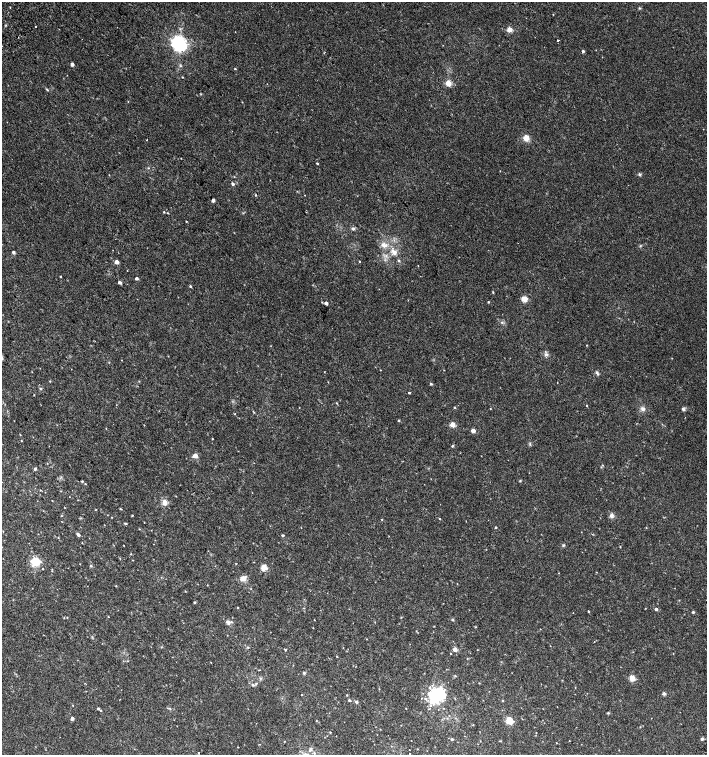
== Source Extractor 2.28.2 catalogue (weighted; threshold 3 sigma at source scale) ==
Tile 11 of 4 x 4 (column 3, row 3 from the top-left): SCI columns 2998-4406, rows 1541-3046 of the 6060 x 6084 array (HDU 1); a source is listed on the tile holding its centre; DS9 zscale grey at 2 x 2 block average (1 PNG px = mean of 2 x 2 image px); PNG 709 x 757 px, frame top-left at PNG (2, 2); no overlay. Shown black and unused: <1% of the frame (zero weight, under 2 of 3 exposures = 2% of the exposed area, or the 3 px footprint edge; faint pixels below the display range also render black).
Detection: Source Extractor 2.28.2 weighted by HDU 2 'WHT'; one run over the whole footprint, this tile lists its part. Background 0.00358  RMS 0.0025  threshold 0.0114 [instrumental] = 3 sigma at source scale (4.5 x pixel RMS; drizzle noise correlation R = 1.50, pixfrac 1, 0.0396/0.0396 arcsec/px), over >= 5 px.
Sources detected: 162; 1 inside a brighter object's white glare — not listed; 1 inside a brighter listed object's ellipse — not listed separately; the other 160 listed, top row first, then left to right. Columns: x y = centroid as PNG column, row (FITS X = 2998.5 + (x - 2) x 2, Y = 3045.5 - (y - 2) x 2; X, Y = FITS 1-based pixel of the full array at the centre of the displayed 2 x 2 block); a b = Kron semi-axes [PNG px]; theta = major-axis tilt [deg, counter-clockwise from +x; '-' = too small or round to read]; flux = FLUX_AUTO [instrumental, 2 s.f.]
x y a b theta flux
10 7 2 2 - 0.55
553 15 2 2 - 0.5
36 26 2 2 - 1
180 29 3 2 - 0.5
509 29 3 3 - 13
18 37 2 2 - 0.25
558 40 2 2 - 0.81
180 45 4 4 - 170
583 51 2 2 - 1.2
72 64 3 2 - 2.3
235 69 2 2 - 0.91
182 77 2 2 - 0.24
448 83 3 3 - 16
267 84 2 2 - 0.2
47 89 5 2 - 0.58
526 138 6 5 - 4.6
146 140 2 2 - 0.26
317 163 2 2 - 0.52
148 168 3 2 - 0.35
500 171 2 2 - 0.2
639 174 5 3 - 0.72
233 184 3 3 - 1.3
256 195 4 2 - 0.38
213 200 2 2 - 2.5
164 212 3 2 - 0.39
168 213 3 2 - 0.31
186 221 2 2 - 0.29
353 229 3 3 - 1.1
384 245 11 6 -13 3.6
640 246 3 2 - 0.44
13 252 2 2 - 2
394 252 9 6 -20 3.5
399 260 3 3 - 0.69
359 261 2 2 - 0.6
116 262 3 2 - 4.9
418 266 2 2 - 0.19
127 270 2 2 - 0.26
60 277 2 2 - 0.34
136 278 2 2 - 1.6
120 282 3 2 - 2
190 286 3 2 - 0.74
493 292 3 3 - 0.44
524 299 3 3 - 16
322 302 2 2 - 0.3
488 302 2 2 - 0.53
326 303 2 2 - 2.7
502 322 3 3 - 0.64
587 345 2 2 - 0.28
546 354 6 4 17 1.4
672 358 3 2 - 0.2
597 373 5 4 - 1.1
139 381 3 2 - 0.3
328 382 2 2 - 0.25
557 383 2 2 - 0.18
431 384 4 3 - 0.55
41 389 4 3 - 0.59
409 393 2 2 - 2.2
34 395 3 2 - 0.26
587 406 2 2 - 0.62
454 408 3 2 - 0.57
490 409 2 2 - 0.24
643 409 7 6 - 1.8
683 409 5 4 - 1
254 412 3 2 - 0.37
234 414 2 2 - 0.29
399 421 3 2 - 0.56
452 424 3 3 - 11
144 425 2 2 - 0.24
473 431 3 2 - 6.1
213 439 2 2 - 0.37
21 441 2 2 - 0.25
530 444 5 2 - 0.51
452 446 4 3 - 0.53
195 456 6 4 3 2.6
602 465 3 2 - 0.33
35 469 4 3 - 0.82
82 481 3 3 - 0.56
520 481 4 3 - 0.45
85 484 2 2 - 0.34
40 490 3 2 - 0.29
176 496 3 2 - 0.25
52 501 2 2 - 0.18
165 502 3 3 - 15
120 509 3 2 - 0.39
132 515 3 2 - 0.37
61 516 3 2 - 0.28
611 516 6 5 - 1.8
112 517 2 2 - 0.21
382 519 2 2 - 0.29
440 519 2 2 - 0.33
126 524 4 2 - 0.56
496 527 2 2 - 0.64
646 528 3 2 - 0.28
139 529 3 2 - 0.24
78 534 4 3 - 1.9
283 535 4 2 - 0.47
563 545 4 3 - 0.6
620 547 2 2 - 0.33
131 554 2 2 - 0.29
35 561 3 3 - 63
91 565 4 3 - 0.65
264 568 3 3 - 19
43 569 2 2 - 0.33
52 571 3 2 - 0.32
243 578 7 6 - 3.5
116 586 2 2 - 0.3
185 591 2 2 - 0.24
194 602 3 2 - 0.58
238 607 2 2 - 0.32
656 609 2 2 - 1.7
588 611 2 2 - 0.52
693 612 3 3 - 0.69
67 617 3 2 - 0.24
108 617 2 2 - 0.21
401 617 3 2 - 0.28
314 620 2 2 - 0.21
453 620 4 3 - 0.5
228 622 7 5 -55 2.1
375 622 2 2 - 0.28
434 626 3 2 - 0.24
313 628 2 2 - 0.22
248 647 3 2 - 0.36
455 649 3 2 - 6.8
285 650 3 2 - 0.49
477 650 2 2 - 0.19
451 653 2 2 - 0.61
467 659 3 2 - 0.23
304 673 4 3 - 0.72
455 676 3 2 - 0.44
632 678 3 3 - 16
479 683 2 2 - 0.25
253 685 4 4 - 0.9
430 688 4 3 - 0.83
664 693 5 4 - 0.93
301 695 2 2 - 0.23
347 695 3 2 - 0.32
437 695 10 8 42 51
349 700 4 3 - 0.62
502 700 3 2 - 0.36
356 702 3 3 - 1.2
73 705 3 2 - 0.21
406 708 2 2 - 0.22
98 709 3 2 - 0.82
101 710 2 2 - 0.39
608 713 4 3 - 0.49
72 719 2 2 - 2.4
509 720 3 3 - 27
316 721 2 2 - 0.23
473 725 2 2 - 0.22
330 732 2 2 - 0.37
336 736 2 2 - 0.19
452 739 2 2 - 0.77
702 739 4 3 - 0.99
284 741 2 2 - 0.27
556 743 2 2 - 0.21
310 749 6 4 40 1.7
409 750 2 2 - 0.2
199 753 2 2 - 0.71
314 753 3 2 - 0.44
409 754 2 2 - 0.27
Diffuse or blended objects may show on this block-average render without a row.